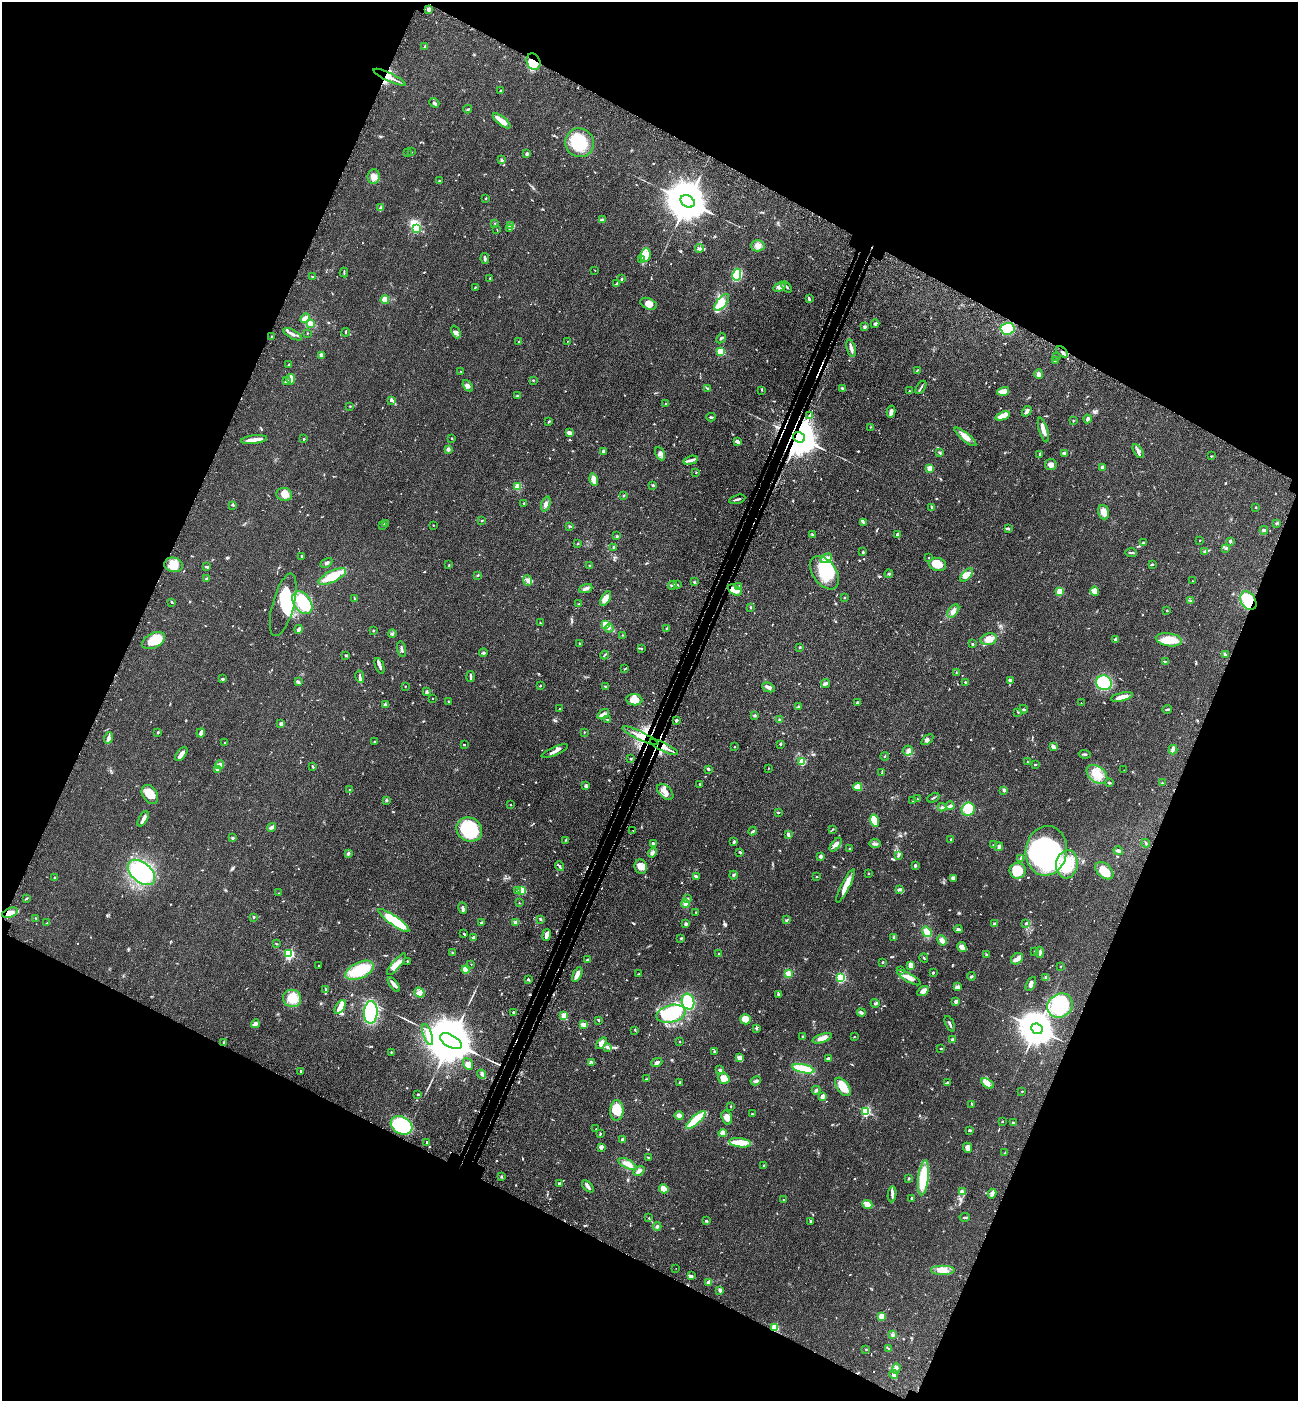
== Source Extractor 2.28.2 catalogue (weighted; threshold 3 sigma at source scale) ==
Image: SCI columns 230-5412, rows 84-5679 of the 5774 x 5764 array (HDU 1 of 3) = the unmasked area's bounding box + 8 px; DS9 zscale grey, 4 x 4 block average (1 PNG px = mean of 4 x 4 image px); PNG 1300 x 1403 px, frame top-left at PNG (2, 2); each listed source drawn as its Kron ellipse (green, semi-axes under 4 px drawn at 4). Shown black and unused: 44% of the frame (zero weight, under 3 of 4 exposures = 6% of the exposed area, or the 3 px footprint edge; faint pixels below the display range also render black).
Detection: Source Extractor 2.28.2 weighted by HDU 2 'WHT'. Background 0.0449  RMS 0.0053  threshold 0.0239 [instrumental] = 3 sigma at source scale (4.5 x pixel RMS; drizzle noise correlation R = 1.50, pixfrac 1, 0.05/0.05 arcsec/px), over >= 5 px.
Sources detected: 871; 1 too faint to see at this stretch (4 x 4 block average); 6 inside a brighter object's white glare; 4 cosmic-ray / hot-pixel residue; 1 long thin detection or spike segment (spike, bleed or trail) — neither listed nor drawn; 16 coinciding with a brighter row at this scale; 62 inside a brighter listed object's ellipse — not listed separately; of the other 781, all 500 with FLUX_AUTO >= 1.71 (the completeness limit of this list) listed and drawn (281 fainter detections not listed), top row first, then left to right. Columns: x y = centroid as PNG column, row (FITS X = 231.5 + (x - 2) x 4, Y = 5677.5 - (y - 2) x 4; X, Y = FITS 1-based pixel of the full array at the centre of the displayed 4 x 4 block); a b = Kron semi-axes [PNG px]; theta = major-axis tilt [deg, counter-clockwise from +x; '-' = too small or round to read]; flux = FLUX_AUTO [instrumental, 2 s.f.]
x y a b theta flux
428 9 4 3 - 9.6
425 46 4 2 - 3.1
534 62 8 6 -70 73
389 77 17 2 -25 22
501 91 2 2 - 11
434 103 5 2 - 6.4
468 109 4 2 - 3.6
502 121 11 3 -38 42
579 143 14 14 - 130
411 152 2 2 - 1.8
407 153 2 2 - 1.9
527 154 2 2 - 8.7
501 160 3 2 - 2.8
374 177 7 6 - 19
440 181 3 2 - 1.9
486 198 3 2 - 2.2
688 201 7 5 -32 17000
380 207 3 2 - 3.8
602 220 3 3 - 8.1
495 223 2 2 - 1.9
511 226 3 3 - 24
416 228 2 2 - 250
510 228 3 2 - 7
497 230 3 2 - 2
758 246 7 6 - 17
699 248 4 3 - 6.7
646 255 7 5 82 21
485 259 5 2 - 7.6
641 260 3 2 - 3.5
595 270 2 2 - 2
344 273 5 2 - 2.3
737 275 6 4 78 180
313 277 3 2 - 2.5
490 278 2 2 - 5.6
621 279 2 2 - 4.4
617 283 4 2 - 3.7
475 287 3 2 - 2.3
779 287 6 4 34 13
787 287 6 2 -50 4.7
809 299 4 2 - 7.2
385 300 4 4 - 38
722 302 10 5 51 96
648 304 9 5 -24 21
305 318 5 2 - 38
310 323 3 3 - 20
875 324 4 3 - 5.6
865 327 2 2 - 23
1008 329 7 6 - 260
346 332 4 2 - 2.1
456 332 7 3 -66 10
308 333 2 2 - 1.7
292 334 10 3 -29 12
272 337 2 2 - 12
721 338 5 2 - 3.9
519 341 2 2 - 1.8
567 341 2 2 - 2.5
851 348 9 3 -76 14
720 352 2 2 - 210
1062 352 7 2 -44 6.2
321 356 3 2 - 6
1057 357 2 2 - 2
1056 360 3 2 - 3.6
289 364 3 2 - 2.8
917 370 3 2 - 2.4
461 371 2 2 - 2.4
1039 374 5 4 - 8.6
291 379 5 3 - 35
533 380 2 2 - 2.4
286 381 4 2 - 5.3
468 386 6 3 -53 12
921 387 7 2 58 5.2
708 388 4 2 - 3.6
843 388 4 2 - 6
762 390 2 2 - 1.8
909 391 2 2 - 3.1
1003 391 6 3 16 45
518 396 3 2 - 3.2
391 400 3 3 - 4.7
666 403 2 2 - 1.7
350 406 2 2 - 1.7
1027 411 6 3 57 11
891 412 6 3 76 15
809 415 2 2 - 1.7
1003 416 7 4 20 28
711 417 4 2 - 4.6
1088 419 4 3 - 7.4
1073 420 3 2 - 1.8
549 421 3 2 - 2.8
871 427 2 2 - 1.9
1043 430 13 3 -73 19
569 433 3 2 - 28
799 437 6 5 - 16000
965 437 13 4 -40 25
452 438 2 2 - 2.5
304 439 2 2 - 2.6
254 440 13 2 7 24
737 441 4 3 - 10
448 449 3 3 - 7.6
603 451 3 2 - 6.4
1138 451 8 4 -59 9.1
940 453 3 2 - 2.2
1064 453 3 2 - 7.7
660 454 7 4 -64 11
1040 454 3 2 - 3.2
1211 456 2 2 - 3.2
691 460 7 3 16 9.8
1051 465 5 5 - 15
1103 467 4 3 - 17
930 468 2 2 - 95
696 472 2 2 - 1.7
594 480 6 3 -72 22
653 485 2 2 - 14
518 487 4 3 - 28
284 494 8 6 -16 26
623 495 2 2 - 2.8
737 499 8 2 14 7.1
524 503 2 2 - 6.1
546 504 8 3 71 11
233 505 4 2 - 2.8
932 507 4 2 - 4.2
1256 507 2 2 - 2.2
1104 512 7 5 -73 26
482 520 2 2 - 2.3
864 522 3 2 - 4.7
385 523 3 2 - 3.1
1277 523 3 2 - 2.9
382 525 4 2 - 3.4
433 525 2 2 - 2.3
569 526 3 2 - 2.2
1008 528 3 2 - 2.9
1264 530 4 2 - 8.1
813 534 2 2 - 1.8
898 535 2 2 - 18
617 536 2 2 - 2
1200 540 2 2 - 2.1
1230 541 2 2 - 18
578 543 2 2 - 2
1143 543 4 2 - 4.5
614 547 2 2 - 3
1226 548 4 3 - 5.6
1205 551 4 2 - 4.1
863 552 3 2 - 2.4
1131 553 6 2 -2 4.3
302 556 2 2 - 4.7
826 558 6 3 31 11
929 558 2 2 - 2.1
326 563 6 2 27 5.6
938 564 8 6 -15 44
1152 564 3 2 - 2.7
174 565 9 7 -10 37
449 565 2 2 - 1.8
590 565 2 2 - 2.1
207 567 3 2 - 5.7
825 573 19 11 -54 120
889 574 4 2 - 2.7
478 575 2 2 - 3.3
967 575 8 4 47 32
332 576 15 5 26 97
206 579 2 2 - 2.8
528 580 5 4 - 9.3
1192 581 2 2 - 3.2
694 582 2 2 - 3.5
673 585 5 3 - 6.7
677 585 3 2 - 3.4
739 586 3 3 - 5
586 588 7 3 22 12
735 590 7 4 -28 34
1095 591 5 3 - 8.1
1060 592 2 2 - 110
354 598 3 2 - 1.8
606 598 8 4 58 25
844 598 2 2 - 5.2
1191 601 3 2 - 2.1
1248 601 10 7 -57 110
172 602 3 2 - 3.5
302 603 13 8 -54 130
579 604 2 2 - 2.6
283 605 32 11 75 150
751 608 2 2 - 1.7
953 611 7 4 51 15
1167 611 2 2 - 3.3
540 623 2 2 - 2.5
606 625 2 2 - 210
609 628 4 2 - 4.2
666 628 2 2 - 2.3
299 629 4 2 - 8.7
373 631 2 2 - 2.4
392 634 4 2 - 3.8
622 635 2 2 - 1.9
989 639 8 6 12 34
1116 639 3 3 - 9.8
154 640 12 7 28 84
1169 640 13 6 -8 44
579 644 3 2 - 2.3
972 644 2 2 - 9.3
800 647 2 2 - 8.2
641 648 3 2 - 2.5
402 649 8 2 -77 6.9
483 653 4 2 - 5.2
345 655 2 2 - 1.7
604 655 4 2 - 4.2
1226 655 3 2 - 3.4
1165 661 3 2 - 1.9
380 666 8 2 -69 11
625 669 3 2 - 2.8
956 672 2 2 - 1.7
360 677 6 3 -78 6.4
470 677 5 2 - 6.2
222 679 2 2 - 7.2
1010 680 3 2 - 11
298 681 4 2 - 6.2
825 683 4 3 - 9.2
966 683 4 2 - 5
1104 683 8 7 - 180
405 686 2 2 - 1.8
540 686 2 2 - 3.5
605 686 3 2 - 2.5
768 687 7 3 -23 11
427 692 2 2 - 22
1122 697 11 2 14 33
433 698 2 2 - 1.9
634 700 8 5 -7 42
448 701 2 2 - 5.3
857 702 3 2 - 4
1081 703 2 2 - 2.4
386 705 4 3 - 4.9
799 707 3 3 - 5.4
560 709 3 2 - 2.1
1023 709 4 2 - 4.1
1167 709 4 2 - 4.6
1018 712 3 2 - 2.2
603 714 6 3 34 10
755 715 3 2 - 3.8
607 720 3 2 - 2.1
676 720 3 2 - 6.1
780 720 3 3 - 4.2
281 724 2 2 - 37
158 732 2 2 - 3.6
584 732 2 2 - 2.3
201 733 5 2 - 15
640 736 20 3 -26 36
109 738 6 3 73 9.5
927 740 7 3 38 7.4
375 741 2 2 - 2.4
225 743 3 2 - 3.4
464 744 2 2 - 2.3
781 744 2 2 - 4.8
664 747 15 2 -26 23
734 747 2 2 - 2.2
1053 747 3 2 - 11
1173 750 5 3 - 6.1
555 751 14 2 23 13
908 751 5 5 - 11
181 754 8 3 54 20
1085 754 6 2 -8 4.5
885 756 4 2 - 2.2
630 759 2 2 - 3
802 762 3 2 - 39
1027 762 2 2 - 2.5
220 765 4 3 - 20
1035 765 3 2 - 3
313 767 3 2 - 2.5
768 768 2 2 - 3.2
217 769 2 2 - 28
708 769 3 3 - 4.4
1124 770 2 2 - 1.9
882 773 2 2 - 2
1097 774 12 7 -39 39
1109 783 3 2 - 2.9
1162 783 3 2 - 2.7
699 784 2 2 - 2.1
586 786 2 2 - 26
858 787 4 3 - 19
350 789 2 2 - 4
1004 790 4 3 - 5.6
665 792 10 6 -45 21
150 794 10 7 -58 41
933 798 6 2 28 4.2
917 799 2 2 - 1.7
386 800 3 2 - 2.8
913 801 2 2 - 2.3
511 805 2 2 - 2.5
950 806 4 2 - 5.3
942 807 4 2 - 4.3
968 809 7 6 - 77
778 812 2 2 - 3.1
143 819 8 3 60 16
875 821 6 4 -74 15
271 827 5 2 - 13
833 829 3 2 - 2.2
469 830 13 11 -32 230
633 830 2 2 - 3.2
753 831 4 2 - 4.5
788 834 3 2 - 7.7
233 838 2 2 - 6.1
951 839 3 2 - 4.1
565 840 2 2 - 2.3
734 842 3 2 - 6.3
1146 843 4 2 - 3.3
653 844 3 2 - 8.4
875 844 5 2 - 9.2
836 845 8 3 51 14
994 845 4 2 - 6.1
999 847 4 2 - 9.9
850 848 2 2 - 3.3
1046 851 25 20 82 800
1118 851 5 2 - 11
652 852 5 4 - 7.9
740 852 3 2 - 3.8
348 853 3 2 - 5.9
821 856 2 2 - 9.6
898 856 3 2 - 2.8
1020 858 2 2 - 2.1
1067 864 14 10 81 82
915 865 2 2 - 6.6
559 866 5 2 - 5.2
641 867 7 6 - 19
1018 871 8 7 - 71
1104 871 10 7 -41 51
141 872 16 9 -40 450
868 873 2 2 - 3.2
733 875 4 2 - 3.5
55 877 2 2 - 3.8
696 877 4 2 - 11
816 877 2 2 - 5.8
953 878 4 3 - 6.4
845 886 19 3 63 40
518 890 2 2 - 30
522 890 2 2 - 76
899 890 3 2 - 2.7
278 893 2 2 - 2.6
26 898 4 2 - 2.8
688 898 3 2 - 2.8
519 903 2 2 - 1.7
686 904 4 4 - 15
463 908 6 2 -80 9.4
696 912 2 2 - 2.3
10 913 8 4 20 23
254 917 3 2 - 2.2
36 918 3 2 - 1.9
540 919 3 2 - 4.5
394 920 19 4 -36 180
787 920 4 2 - 3.4
516 922 3 2 - 12
47 923 2 2 - 1.8
482 923 2 2 - 28
1026 923 2 2 - 1.9
686 924 3 2 - 7.1
994 924 2 2 - 7.9
958 929 4 2 - 5.2
927 932 5 3 - 37
464 934 2 2 - 2.5
546 935 6 3 79 18
473 937 2 2 - 5.3
894 937 3 2 - 4.6
680 938 2 2 - 2.1
942 940 5 3 - 17
276 944 3 2 - 1.9
962 947 5 3 - 19
1034 952 3 2 - 1.9
1040 952 5 2 - 8.1
452 953 3 2 - 2.9
289 954 2 2 - 450
719 954 2 2 - 3.5
987 955 3 3 - 4.1
924 958 5 2 - 2.6
1017 959 6 5 - 13
587 960 2 2 - 4.3
407 961 2 2 - 2.1
883 962 2 2 - 2.6
396 964 14 4 49 25
471 964 2 2 - 2.3
319 965 2 2 - 3.8
911 965 3 3 - 19
1061 966 2 2 - 2
466 969 4 4 - 37
360 970 15 8 24 120
900 970 3 2 - 2.2
788 973 4 3 - 12
933 973 3 2 - 2.7
639 974 2 2 - 3.4
577 975 8 3 63 18
971 976 4 2 - 3
841 978 2 2 - 350
909 978 13 3 -31 24
1046 978 2 2 - 3.1
528 980 3 2 - 4.1
394 984 8 3 -53 13
1031 984 7 3 64 12
958 987 3 2 - 5.1
325 989 4 2 - 3
923 991 6 4 33 12
419 992 5 4 - 14
778 994 2 2 - 4.2
292 998 9 8 - 64
956 1001 2 2 - 35
688 1002 8 6 -74 100
875 1003 4 2 - 3.3
1060 1006 13 11 33 270
340 1007 7 4 56 40
371 1012 11 7 88 230
513 1012 2 2 - 9.5
861 1013 4 3 - 6.4
671 1014 15 8 13 180
564 1016 2 2 - 96
745 1019 5 5 - 32
599 1020 3 2 - 4.6
255 1024 4 3 - 14
584 1024 4 3 - 13
950 1024 8 2 -67 6.6
756 1028 3 2 - 3.5
1037 1029 6 5 - 8700
635 1030 2 2 - 1.9
428 1034 11 4 -72 28
854 1036 2 2 - 1.7
802 1037 2 2 - 3.6
822 1038 10 3 20 21
953 1040 2 2 - 24
451 1041 12 6 -29 31000
680 1042 2 2 - 7.7
224 1043 3 2 - 3.2
601 1043 6 4 48 16
607 1047 3 2 - 7.6
941 1048 4 2 - 2.4
715 1051 3 2 - 2.4
391 1052 2 2 - 2.6
740 1058 3 2 - 4.6
828 1058 4 2 - 6.1
657 1062 5 3 - 9.3
592 1063 2 2 - 2.7
468 1064 6 4 -57 17
803 1069 11 3 -12 120
720 1070 3 2 - 5.8
301 1071 2 2 - 3.1
482 1074 4 3 - 7.1
647 1079 3 2 - 2.6
724 1079 6 5 - 36
756 1081 5 3 - 6.4
948 1082 3 2 - 4.1
680 1083 3 2 - 5.3
987 1083 7 4 -34 14
843 1087 10 6 -54 46
816 1090 4 3 - 5.8
1022 1091 2 2 - 2.3
418 1094 2 2 - 8.7
823 1096 3 2 - 17
972 1104 3 2 - 4.2
731 1106 2 2 - 2.1
617 1110 10 6 89 65
866 1111 2 2 - 390
752 1114 2 2 - 3.6
679 1115 5 4 - 13
727 1117 7 5 -72 20
696 1120 12 3 43 130
1002 1121 3 2 - 2
1013 1123 3 2 - 6.1
402 1125 11 8 -29 290
596 1129 2 2 - 3.4
969 1130 2 2 - 5
723 1133 4 4 - 12
600 1134 3 2 - 3.5
622 1139 2 2 - 19
426 1142 3 2 - 2.4
740 1143 11 4 -7 58
601 1147 3 3 - 13
968 1148 5 4 - 15
1005 1153 3 2 - 1.7
648 1157 3 2 - 2
627 1164 10 4 -27 21
764 1165 3 2 - 2.6
639 1171 6 3 37 10
501 1177 3 2 - 1.7
909 1178 3 2 - 2.2
923 1178 17 5 84 140
559 1184 4 2 - 3.5
588 1186 7 3 -45 9.4
664 1189 5 4 - 37
962 1192 3 3 - 10
892 1194 8 2 85 8.4
992 1194 5 4 - 9.4
911 1198 2 2 - 3.1
784 1200 2 2 - 1.9
867 1204 5 3 - 32
965 1217 5 2 - 4.4
649 1218 2 2 - 3.3
706 1221 3 2 - 3
811 1221 3 2 - 3.8
657 1226 4 3 - 4.7
676 1268 2 2 - 1.9
942 1270 12 5 0 29
691 1276 3 2 - 2.8
708 1282 3 2 - 9.2
720 1290 4 3 - 7.5
881 1316 2 2 - 96
774 1327 2 2 - 180
892 1335 3 2 - 3.4
866 1349 2 2 - 1.7
889 1349 4 2 - 2.6
896 1368 5 2 - 4.5
894 1375 4 2 - 17
Overlapping masked pixels (flux is a lower limit): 9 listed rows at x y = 534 62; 389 77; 1062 352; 799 437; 735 590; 1248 601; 640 736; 664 747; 774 1327
Diffuse or blended objects may show on this block-average render without a row.